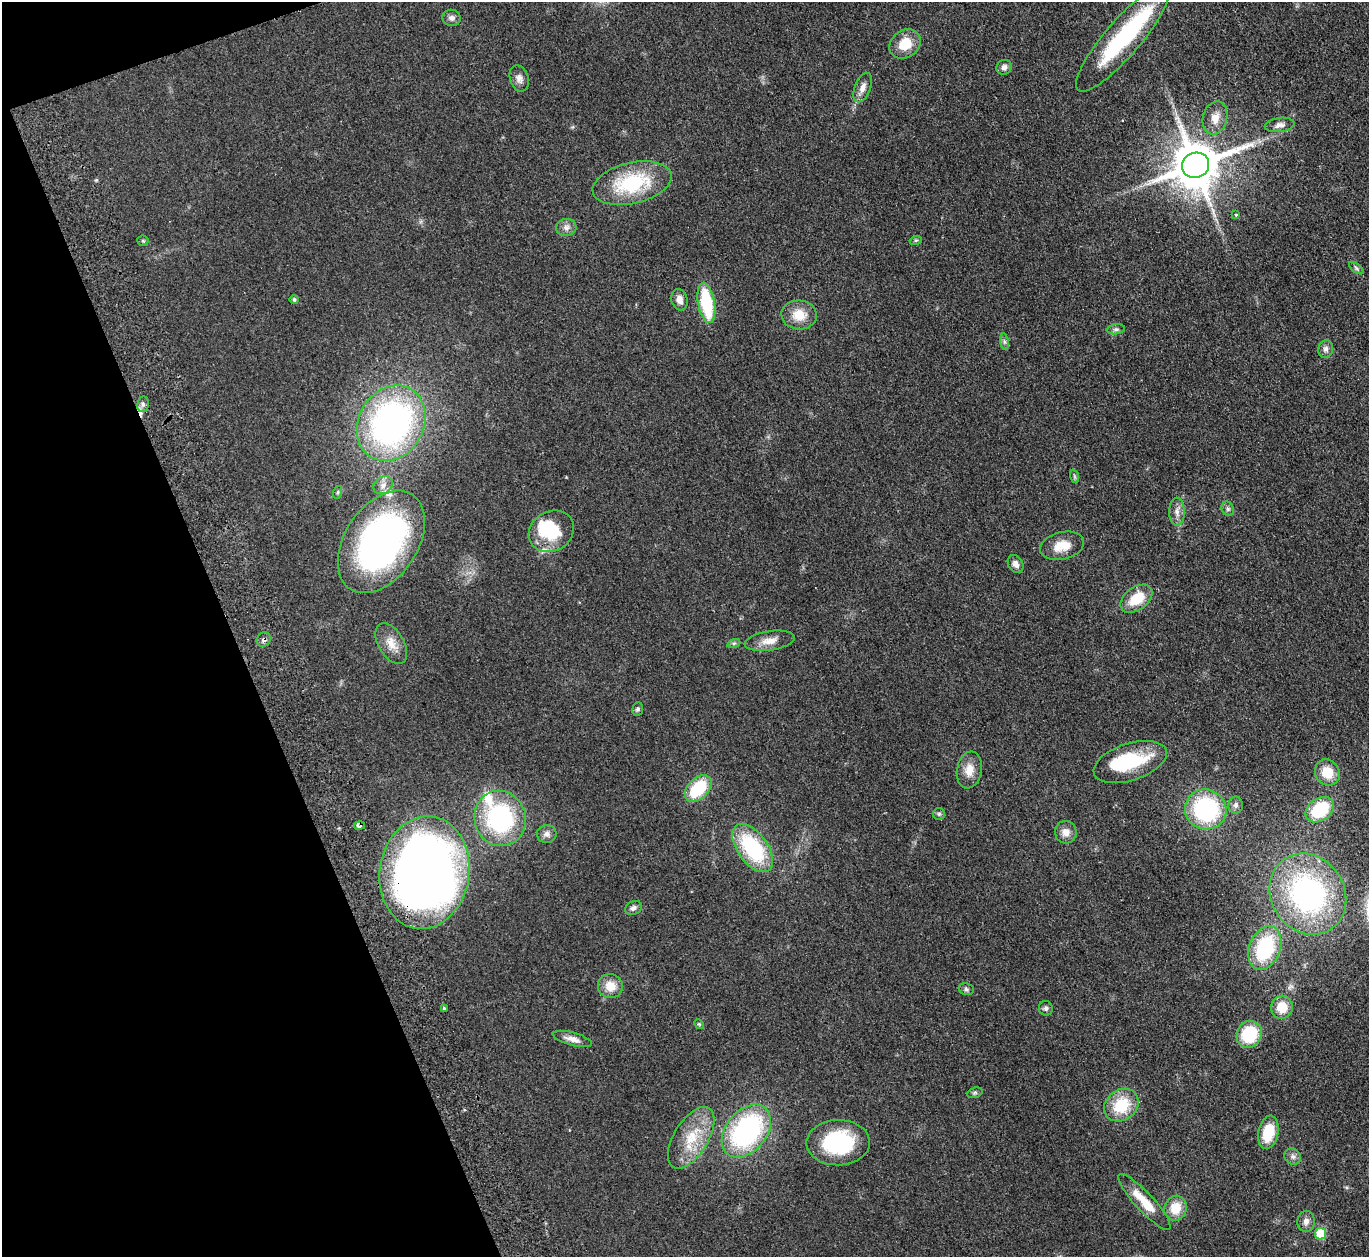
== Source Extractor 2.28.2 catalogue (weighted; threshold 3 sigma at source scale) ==
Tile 5 of 4 x 4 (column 1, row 2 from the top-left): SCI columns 55-1421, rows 2815-4069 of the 5577 x 5501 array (HDU 1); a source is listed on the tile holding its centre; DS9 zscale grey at full resolution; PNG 1371 x 1259 px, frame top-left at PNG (2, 2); each listed source drawn as its Kron ellipse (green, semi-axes under 4 px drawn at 4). Shown black and unused: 18% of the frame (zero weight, under 2 of 3 exposures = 3% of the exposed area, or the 3 px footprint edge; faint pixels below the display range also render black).
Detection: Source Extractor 2.28.2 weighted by HDU 2 'WHT'; one run over the whole footprint, this tile lists its part. Background 0.0847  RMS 0.0093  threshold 0.0421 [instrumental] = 3 sigma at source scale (4.5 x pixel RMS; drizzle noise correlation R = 1.50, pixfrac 1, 0.05/0.05 arcsec/px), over >= 5 px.
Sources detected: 83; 3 inside a brighter object's white glare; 1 cosmic-ray / hot-pixel residue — neither listed nor drawn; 4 inside a brighter listed object's ellipse — not listed separately; the other 75 listed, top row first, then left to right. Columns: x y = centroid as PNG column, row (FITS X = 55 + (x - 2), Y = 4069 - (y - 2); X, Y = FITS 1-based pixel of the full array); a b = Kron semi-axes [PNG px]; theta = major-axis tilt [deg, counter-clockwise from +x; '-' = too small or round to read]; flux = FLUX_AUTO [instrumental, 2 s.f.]
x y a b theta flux
452 18 9 8 - 3.6
1123 38 68 17 49 92
905 44 17 13 36 19
1004 67 8 7 - 4
519 78 13 9 -73 5.2
863 87 15 8 69 6.5
1215 118 17 12 75 9.8
1280 125 15 7 8 4.8
1195 165 14 12 19 4400
632 183 40 20 13 65
1236 214 4 4 - 1.6
566 227 10 8 13 4.5
916 240 6 4 18 1.1
143 241 5 5 - 1.3
1356 268 8 4 -36 1.7
294 300 4 4 - 1.8
679 300 11 8 -74 5.8
706 303 20 8 -80 57
799 315 18 14 -4 17
1116 329 9 5 7 2.5
1004 342 8 4 -82 2
1326 349 9 7 76 3.7
143 404 8 6 79 3.1
391 423 39 32 59 290
1074 476 7 4 -71 1.5
383 485 10 8 35 5.3
338 492 6 4 71 1.3
1228 509 7 6 - 2.1
1177 512 14 8 -89 6
551 531 23 20 31 36
381 542 56 36 57 350
1062 546 22 13 14 16
1016 564 9 7 -60 5
1136 599 18 11 37 23
264 639 7 6 - 2.7
770 641 25 9 9 10
734 643 6 4 19 1.5
391 644 22 12 -59 12
638 709 7 5 79 1.9
1130 762 38 18 18 50
969 770 18 12 80 12
1327 772 13 12 - 19
698 789 16 10 47 43
1236 805 8 7 - 3
1206 809 21 20 - 100
1320 810 15 11 34 49
939 814 6 6 - 1.7
500 818 28 25 -73 110
359 825 5 4 - 11
1066 832 11 11 - 7
547 834 10 9 - 4.2
753 848 28 15 -54 74
424 873 56 44 82 810
1308 894 42 36 -57 200
633 908 8 6 23 3.2
1265 948 23 15 68 71
610 986 12 12 - 13
966 989 8 5 -15 2.1
1282 1007 11 10 - 17
1046 1008 7 7 - 2.5
444 1009 3 3 - 6.4
699 1024 5 4 - 1
1249 1034 14 12 64 43
572 1039 20 6 -15 6.8
975 1093 8 5 18 1.6
1121 1105 18 15 38 34
746 1131 30 20 50 150
1268 1132 17 10 79 27
691 1138 34 17 58 31
838 1143 32 22 1 70
1293 1157 9 7 -45 3.4
1144 1202 37 9 -47 23
1176 1208 12 11 - 18
1306 1221 10 9 - 4.7
1321 1233 6 5 - 40
Overlapping masked pixels (flux is a lower limit): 3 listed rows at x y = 264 639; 359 825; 424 873